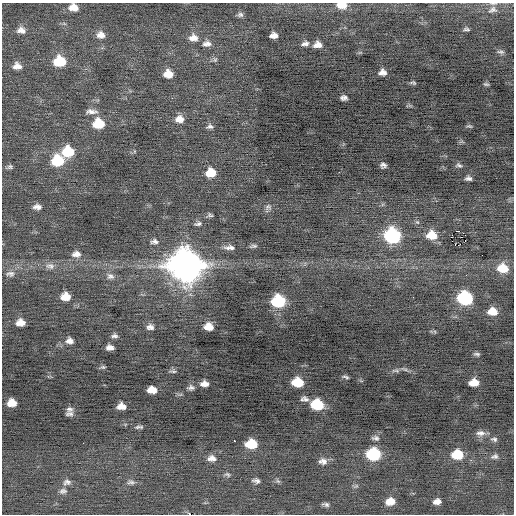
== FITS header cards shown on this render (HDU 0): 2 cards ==
NAXIS1  =                  512 / Axis length
NAXIS2  =                  512 / Axis length

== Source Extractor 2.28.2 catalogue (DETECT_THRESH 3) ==
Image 512 x 512 px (HDU 0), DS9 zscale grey, 1 PNG px = 1 image px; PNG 516 x 516 px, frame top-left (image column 1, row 512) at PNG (2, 3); no overlay
Background -0.0346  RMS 0.76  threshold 2.29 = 3 sigma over >= 5 px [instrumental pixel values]
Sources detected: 102; all 102 listed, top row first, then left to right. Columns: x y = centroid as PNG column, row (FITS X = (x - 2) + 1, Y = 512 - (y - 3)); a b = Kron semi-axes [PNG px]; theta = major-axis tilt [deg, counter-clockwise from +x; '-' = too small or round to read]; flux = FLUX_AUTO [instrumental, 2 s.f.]
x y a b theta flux
342 5 11 7 -3 630
73 7 10 8 -8 500
493 10 14 9 21 300
240 15 8 6 -13 140
466 29 6 4 -5 100
21 30 11 8 -5 290
101 35 11 9 -17 380
274 35 7 5 2 290
193 38 13 10 -2 430
305 43 10 6 13 200
207 44 12 8 3 280
318 45 9 7 4 350
500 52 10 5 -8 120
215 60 6 5 - 100
60 61 11 9 -3 1700
17 66 10 8 -9 340
383 72 7 6 - 270
168 74 9 8 - 620
413 83 7 4 -12 88
486 84 6 4 -9 80
344 98 7 5 -1 170
91 111 16 6 -1 290
179 119 10 9 - 420
98 124 10 9 - 1400
210 126 9 6 -1 150
469 126 7 4 -14 76
68 151 11 10 - 1700
57 161 11 10 - 2200
383 165 6 5 - 160
459 165 9 5 -16 120
10 167 7 6 - 110
211 173 9 8 - 880
468 178 6 4 -3 160
37 207 10 6 -1 240
268 207 9 7 30 160
210 215 7 5 -13 110
417 222 6 4 -42 73
198 224 10 5 9 140
458 231 3 2 - 820
432 235 11 9 -6 870
465 235 3 2 - 36
392 236 10 9 - 6900
451 237 3 2 - 190
465 240 2 2 - 79
154 241 10 6 2 190
458 245 2 2 - 370
253 246 10 4 9 110
229 247 15 6 -2 280
76 254 11 8 3 330
186 265 15 13 -17 76000
50 266 13 9 -5 310
503 268 11 9 -11 1000
10 274 12 8 6 240
110 276 11 9 -17 250
65 297 9 8 - 650
465 298 10 8 -12 5200
278 301 10 9 - 3300
492 311 9 7 -5 680
20 322 9 7 -3 490
150 327 9 8 - 230
208 327 8 6 -10 570
114 336 8 6 -2 150
69 341 10 8 0 280
110 347 7 5 -2 250
477 354 9 4 -5 110
103 367 7 5 -1 94
173 371 9 5 -6 110
395 371 13 4 -3 170
346 377 8 3 -14 100
297 382 9 7 -9 1400
474 382 8 6 4 550
204 384 8 6 -1 310
191 388 9 6 -3 150
152 390 8 6 -4 530
305 399 10 6 -11 200
12 403 8 7 - 640
317 405 10 8 -11 2100
121 406 8 6 0 400
69 409 9 7 -8 180
69 414 11 6 2 150
139 427 11 4 3 120
481 433 12 7 0 260
375 438 10 6 -5 170
494 439 9 6 -7 130
234 441 3 2 - 640
83 443 2 2 - 140
251 444 10 8 -2 1400
373 454 10 8 -1 3800
457 454 9 7 5 1600
495 456 10 7 22 170
212 458 12 8 -7 310
323 461 12 9 -2 300
227 474 9 6 -19 120
256 481 10 6 -11 160
67 482 11 8 1 210
131 482 11 6 1 170
356 486 7 4 33 87
63 491 10 7 14 190
390 501 8 6 8 650
437 501 7 5 10 290
326 504 7 4 -16 130
190 514 3 2 - 1900
At the frame edge (FLAGS 8, measured only in part): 4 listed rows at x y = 342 5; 73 7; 493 10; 190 514